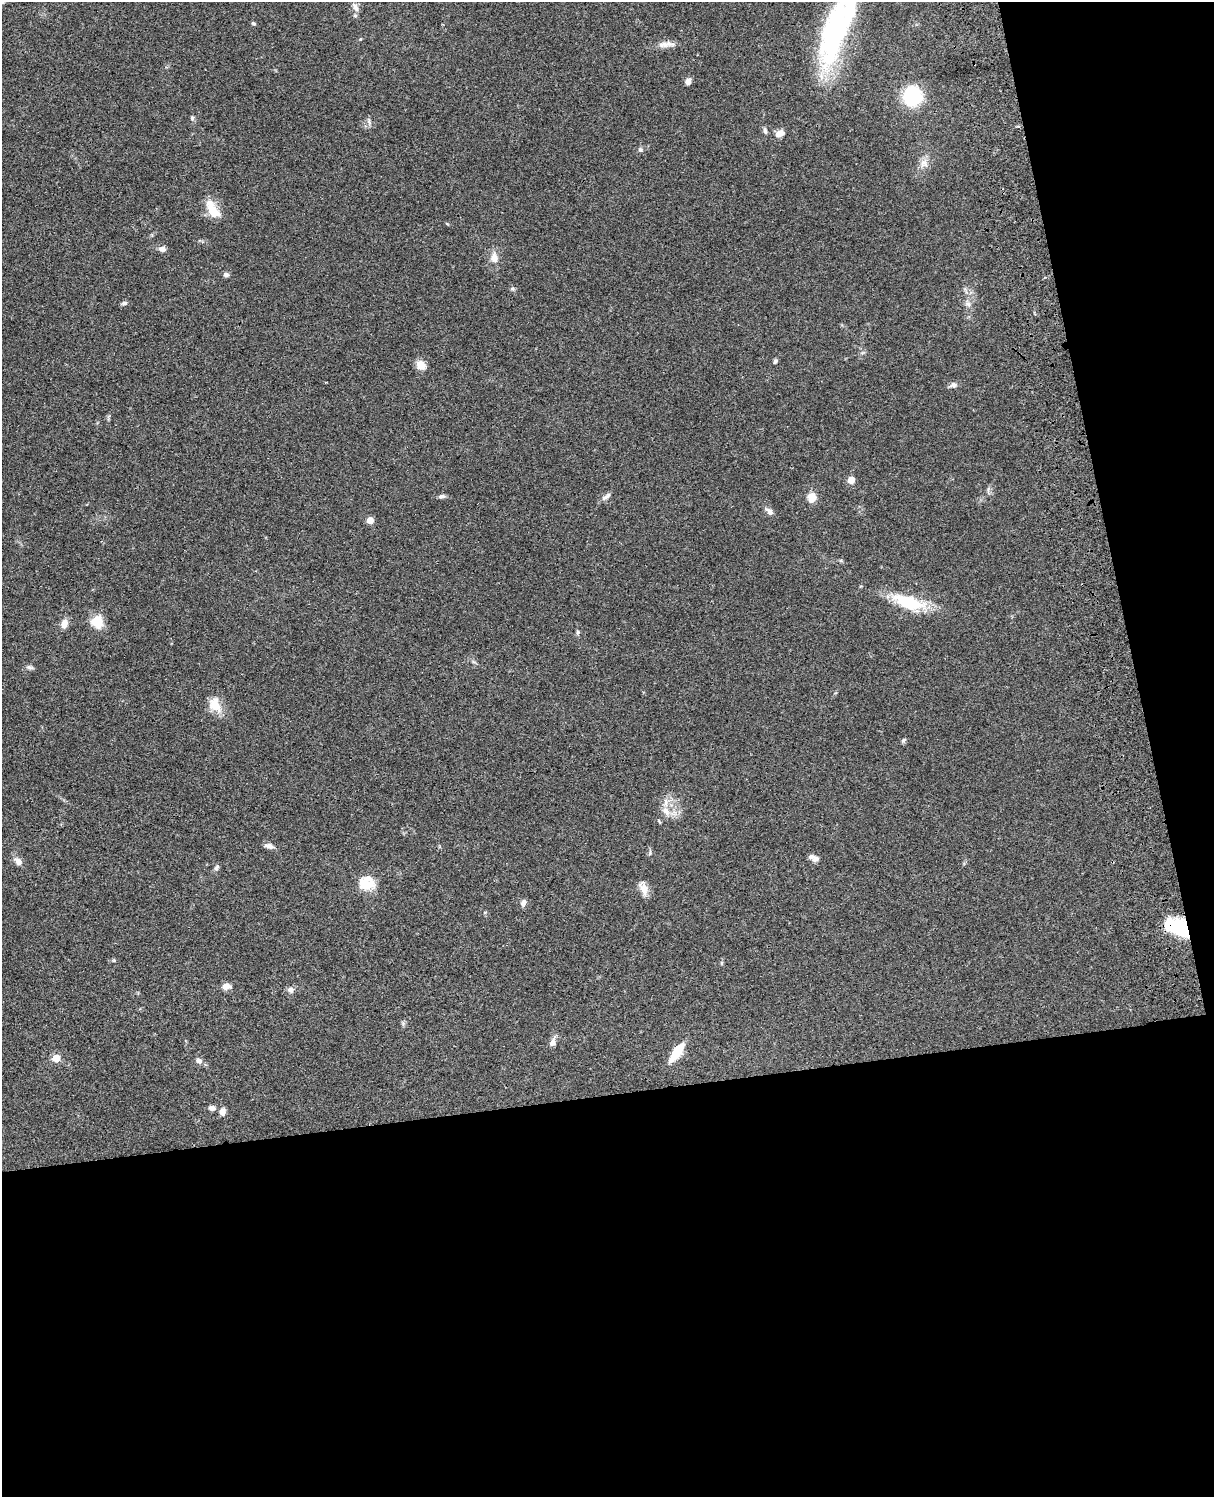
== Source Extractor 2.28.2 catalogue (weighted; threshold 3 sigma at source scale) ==
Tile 12 of 4 x 3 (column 4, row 3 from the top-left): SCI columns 3757-4968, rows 278-1772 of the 5087 x 4927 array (HDU 1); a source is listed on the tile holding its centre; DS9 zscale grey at full resolution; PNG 1216 x 1499 px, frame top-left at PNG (2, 2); no overlay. Shown black and unused: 33% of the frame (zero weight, under 3 of 4 exposures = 6% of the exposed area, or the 3 px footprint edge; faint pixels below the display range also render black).
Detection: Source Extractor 2.28.2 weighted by HDU 2 'WHT'; one run over the whole footprint, this tile lists its part. Background 0.0823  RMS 0.006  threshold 0.0271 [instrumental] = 3 sigma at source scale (4.5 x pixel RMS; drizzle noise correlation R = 1.50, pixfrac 1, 0.05/0.05 arcsec/px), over >= 5 px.
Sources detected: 58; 2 inside a brighter object's white glare — not listed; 3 inside a brighter listed object's ellipse — not listed separately; the other 53 listed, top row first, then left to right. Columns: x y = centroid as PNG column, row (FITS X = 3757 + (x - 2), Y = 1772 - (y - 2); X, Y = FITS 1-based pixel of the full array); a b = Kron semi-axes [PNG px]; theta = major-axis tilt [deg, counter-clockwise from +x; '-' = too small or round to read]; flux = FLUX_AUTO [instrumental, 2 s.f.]
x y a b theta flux
355 7 12 6 -58 2.6
253 23 5 5 - 0.94
834 25 106 25 78 85
665 44 21 8 10 4.5
688 81 8 6 60 2.6
912 96 11 10 - 61
192 118 7 5 66 1.2
369 121 11 3 -75 1.3
765 131 8 5 -75 1.3
780 133 9 7 24 4.6
640 149 6 6 - 1.2
924 163 12 11 - 4.4
212 209 25 11 -59 11
162 249 9 7 -13 2.1
494 258 15 10 -87 5.2
226 275 7 6 - 1.6
512 288 7 4 -16 1
124 303 7 5 1 1.3
968 304 9 7 -52 2.3
775 361 6 4 70 1.2
421 365 13 10 -46 5
953 385 10 6 18 2
851 480 5 5 - 10
442 496 8 5 6 1.6
606 497 15 6 34 2.2
812 497 12 10 75 5.5
769 511 13 7 -41 2.5
370 520 5 5 - 7.7
909 602 39 14 -18 28
97 622 13 11 -82 13
64 624 10 8 75 4.4
578 632 7 5 84 1
30 667 10 5 -11 1.5
215 705 19 13 -63 9.7
904 740 7 5 60 0.98
666 811 14 9 -57 5.4
269 846 10 6 -15 3.2
816 859 11 8 -4 2.2
18 861 11 7 -46 3.6
216 868 9 6 60 1.4
366 885 22 15 -6 11
644 888 19 9 -73 5
523 903 10 6 71 2.1
485 912 5 3 - 0.56
1179 928 27 14 -27 35
226 986 8 6 6 4.8
290 990 8 8 - 2.3
553 1042 11 7 66 3.1
677 1053 17 6 54 20
56 1058 5 5 - 17
199 1061 8 7 - 2.5
212 1108 8 6 0 2.1
222 1112 8 6 77 3.4
Overlapping masked pixels (flux is a lower limit): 1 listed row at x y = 1179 928